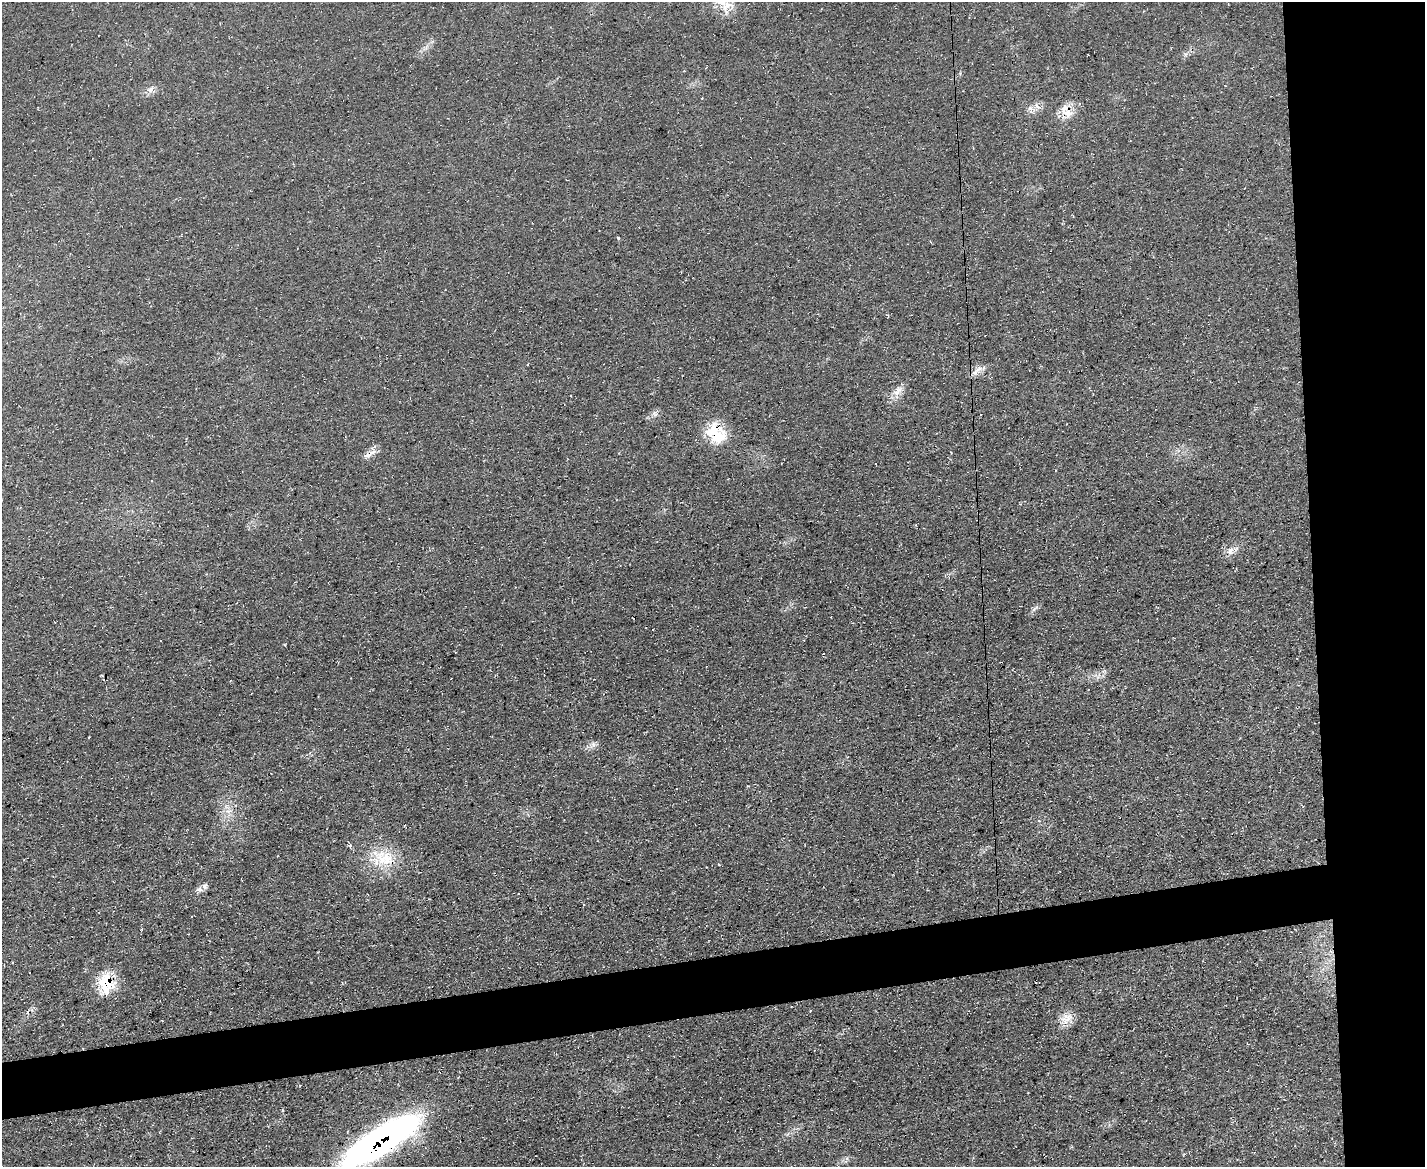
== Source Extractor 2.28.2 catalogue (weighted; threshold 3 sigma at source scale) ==
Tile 6 of 3 x 4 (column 3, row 2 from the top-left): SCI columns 2974-4396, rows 2329-3493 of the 4639 x 4657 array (HDU 1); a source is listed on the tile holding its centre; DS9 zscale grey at full resolution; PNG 1427 x 1169 px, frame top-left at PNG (2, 2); no overlay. Shown black and unused: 12% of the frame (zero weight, under 3 of 4 exposures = <1% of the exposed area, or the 3 px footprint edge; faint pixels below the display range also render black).
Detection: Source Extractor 2.28.2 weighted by HDU 2 'WHT'; one run over the whole footprint, this tile lists its part. Background 0.0628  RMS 0.0072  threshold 0.0322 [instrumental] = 3 sigma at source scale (4.5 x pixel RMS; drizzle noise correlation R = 1.50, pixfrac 1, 0.05/0.05 arcsec/px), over >= 5 px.
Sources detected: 25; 1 cosmic-ray / hot-pixel residue — not listed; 2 inside a brighter listed object's ellipse — not listed separately; the other 22 listed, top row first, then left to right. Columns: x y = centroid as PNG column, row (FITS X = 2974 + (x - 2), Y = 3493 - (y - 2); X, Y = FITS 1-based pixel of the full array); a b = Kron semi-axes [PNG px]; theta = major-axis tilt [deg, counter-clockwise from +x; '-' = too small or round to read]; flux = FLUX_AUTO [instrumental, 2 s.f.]
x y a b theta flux
722 2 29 20 -74 19
1143 11 3 2 - 0.45
150 90 10 7 55 3.1
1037 106 9 4 -42 2.1
1030 108 7 7 - 2.8
1066 108 16 10 -6 8
618 238 4 3 - 0.78
979 369 10 6 27 3.9
898 391 19 9 49 6.3
655 414 10 5 -63 1.9
716 433 29 20 -45 26
372 452 14 5 28 3.8
1230 551 11 7 66 3.9
1034 609 7 4 71 1.5
89 737 3 2 - 0.5
593 744 7 4 -72 1.7
350 845 6 5 - 1.3
387 858 31 18 -51 23
199 889 8 6 1 2.5
106 983 26 20 -83 24
1066 1019 20 12 42 8.7
380 1141 78 22 32 310
Overlapping masked pixels (flux is a lower limit): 5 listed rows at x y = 1066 108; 716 433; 387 858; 106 983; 380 1141
Isophote crosses this tile's border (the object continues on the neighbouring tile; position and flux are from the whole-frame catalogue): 2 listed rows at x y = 722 2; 380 1141